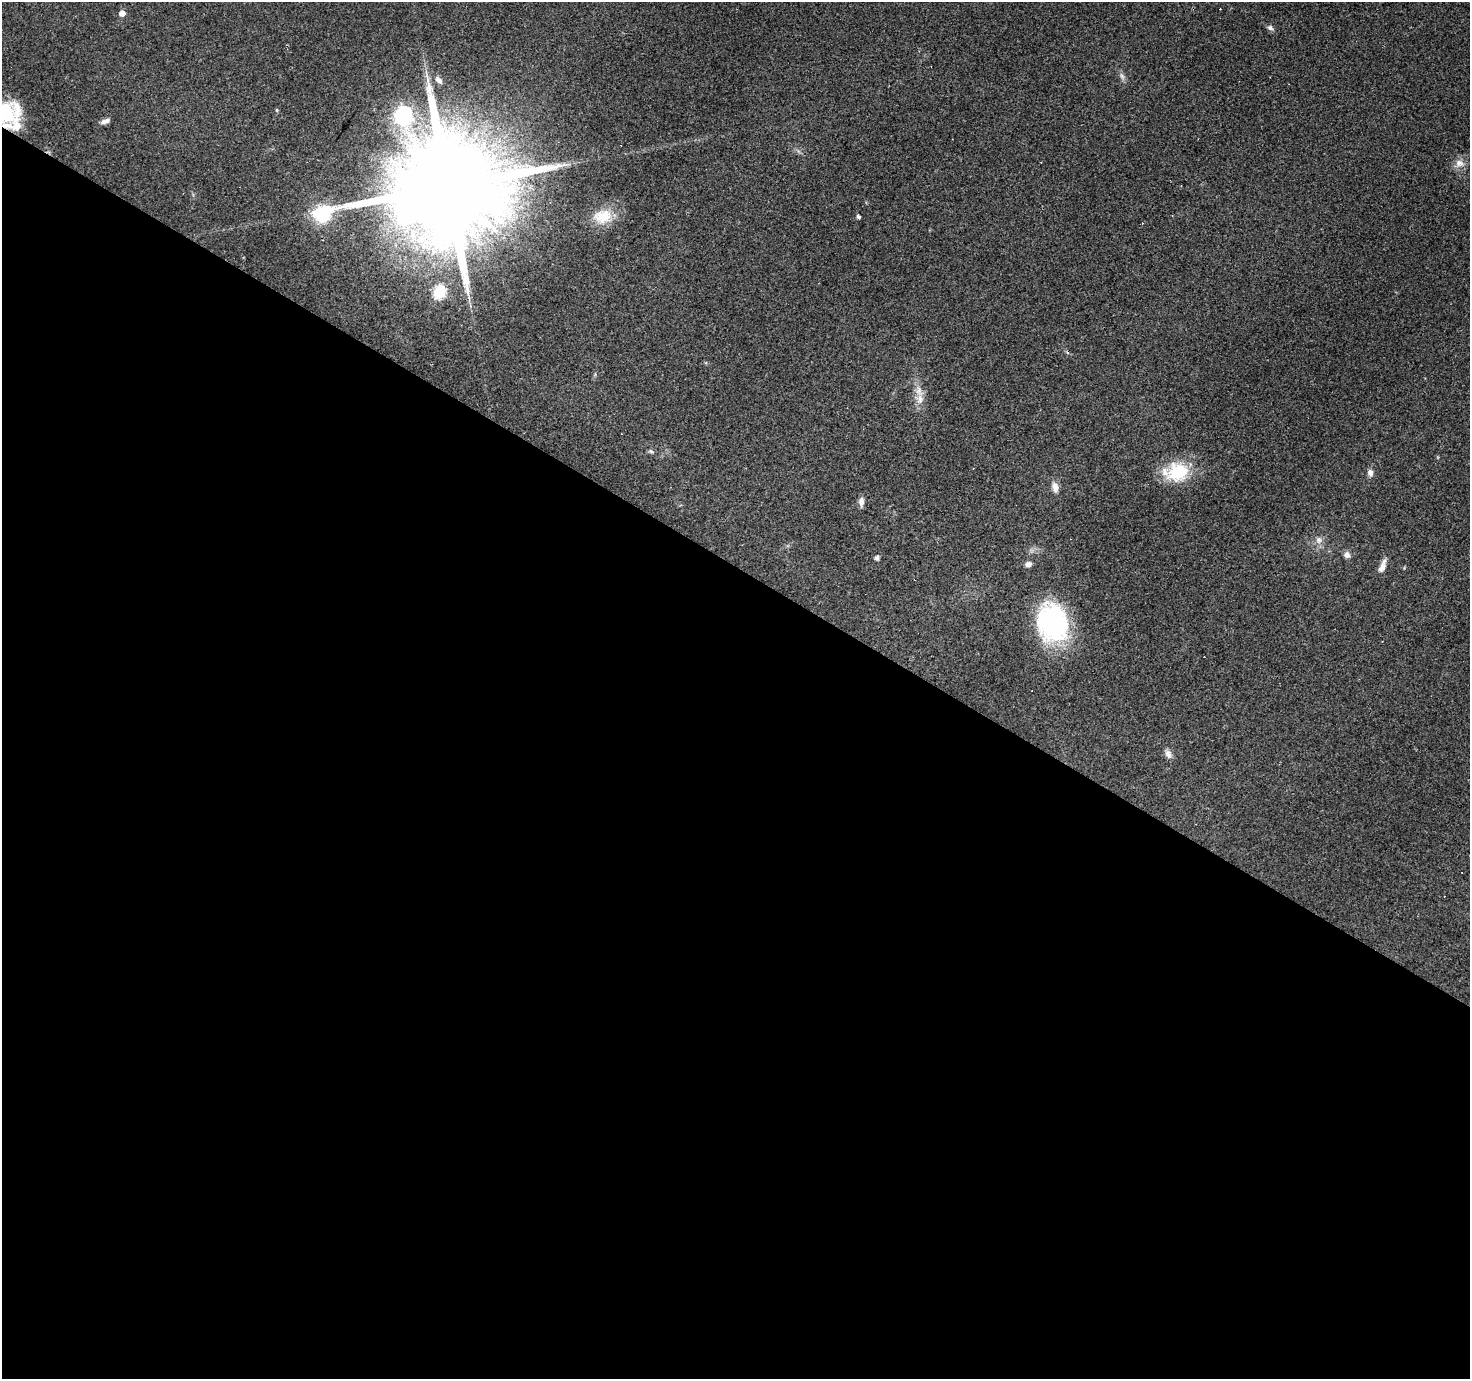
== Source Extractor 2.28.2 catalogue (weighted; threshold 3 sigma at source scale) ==
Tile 14 of 4 x 4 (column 2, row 4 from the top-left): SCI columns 1469-2936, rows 186-1562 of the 5875 x 5945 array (HDU 1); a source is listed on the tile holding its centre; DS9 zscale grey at full resolution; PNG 1472 x 1381 px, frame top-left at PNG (2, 2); no overlay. Shown black and unused: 59% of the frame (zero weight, under 2 of 3 exposures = <1% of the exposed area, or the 3 px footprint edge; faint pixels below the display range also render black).
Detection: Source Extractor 2.28.2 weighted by HDU 2 'WHT'; one run over the whole footprint, this tile lists its part. Background 0.0793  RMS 0.0058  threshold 0.0259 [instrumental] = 3 sigma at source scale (4.5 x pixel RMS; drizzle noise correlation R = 1.50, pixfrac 1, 0.0396/0.0396 arcsec/px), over >= 5 px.
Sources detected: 36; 8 cosmic-ray / hot-pixel residue — not listed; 2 inside a brighter listed object's ellipse — not listed separately; the other 26 listed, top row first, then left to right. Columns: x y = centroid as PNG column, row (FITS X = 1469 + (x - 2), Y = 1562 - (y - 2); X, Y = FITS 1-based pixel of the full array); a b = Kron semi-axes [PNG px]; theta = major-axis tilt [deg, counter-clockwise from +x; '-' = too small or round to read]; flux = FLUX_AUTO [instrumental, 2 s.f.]
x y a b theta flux
122 13 5 5 - 4.2
1270 28 7 6 - 1.8
1122 76 11 5 -65 2.1
439 80 11 6 -48 2.6
277 110 6 4 -89 0.64
4 113 25 21 -32 38
403 115 8 7 - 200
105 121 13 5 20 2.6
1459 163 14 12 -4 5.1
448 186 39 25 47 23000
602 216 27 19 11 16
858 217 5 4 - 1.5
439 292 6 6 - 62
920 399 15 12 -90 6.2
651 451 9 4 -19 1.1
1178 472 29 24 15 30
1370 473 9 7 -79 2.7
1055 487 12 8 -71 4.3
861 502 12 6 -90 2.7
1318 540 10 8 -80 3.2
1347 555 9 8 - 2.6
877 558 4 4 - 2.3
1028 564 8 6 14 2.4
1382 566 18 7 69 4.5
1053 624 38 28 -76 92
1168 754 12 8 -64 3.1
Overlapping masked pixels (flux is a lower limit): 2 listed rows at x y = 4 113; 448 186
Isophote crosses this tile's border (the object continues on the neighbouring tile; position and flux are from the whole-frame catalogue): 1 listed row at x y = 4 113